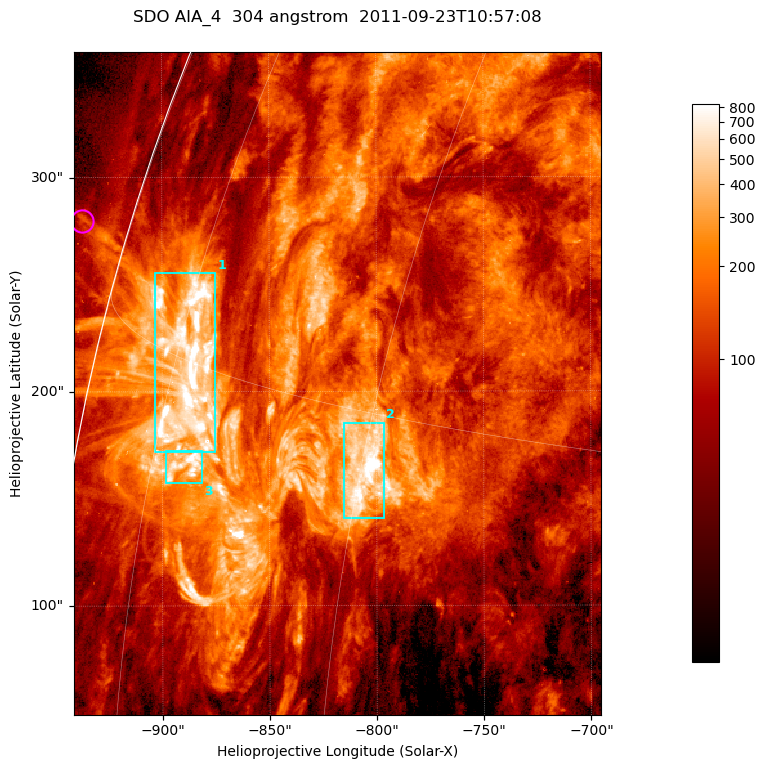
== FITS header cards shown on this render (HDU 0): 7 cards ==
TELESCOP= 'SDO     '           /
INSTRUME= 'AIA_4   '           /
WAVELNTH=                  304 /
WAVEUNIT= 'angstrom'           /
DATE-OBS= '2011-09-23T10:57:08.12' /
CTYPE1  = 'HPLN-TAN'           /
CTYPE2  = 'HPLT-TAN'           /

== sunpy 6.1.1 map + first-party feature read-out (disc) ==
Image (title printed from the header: SDO AIA_4  304 angstrom  2011-09-23T10:57:08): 410 x 515 px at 0.6 arcsec/px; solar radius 956 arcsec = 1593 px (partial field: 2.5% of the solar disc is inside the frame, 94% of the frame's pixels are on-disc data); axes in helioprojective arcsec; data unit not stated in the header (colour bar unlabelled)
Pointing: header CRPIX1/2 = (2058.21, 2041.36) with CRVAL1/2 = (0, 0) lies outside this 410 x 515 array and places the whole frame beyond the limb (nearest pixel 1.41 R_sun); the SolarSoft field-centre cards XCEN/YCEN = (-818.3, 203.7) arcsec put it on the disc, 1305 arcsec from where CRPIX/CRVAL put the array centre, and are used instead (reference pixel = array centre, CRVAL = XCEN/YCEN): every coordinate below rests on XCEN/YCEN
Orientation: roll -0.132 deg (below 1 deg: not rotated)
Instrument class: DISC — disc imager (sunpy class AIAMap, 304 A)
Bright regions (active regions / flare kernels): reference = the on-disc median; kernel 3 px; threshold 5 sigma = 359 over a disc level ~114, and >= 1.15x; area >= 211 px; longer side >= 5 px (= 3 arcsec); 3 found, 3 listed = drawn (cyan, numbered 1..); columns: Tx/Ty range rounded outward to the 2 arcsec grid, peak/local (2 s.f.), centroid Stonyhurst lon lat
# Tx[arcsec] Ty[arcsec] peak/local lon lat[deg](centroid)
1 -904..-874 172..256 26 -73 +15
2 -816..-796 140..186 11 -60 +13
3 -898..-880 156..174 10 -72 +12
Off-limb structures (1.02-1.3 R_sun): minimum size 105 px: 1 found; the strongest spans PA ~75 deg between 1.02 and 1.03 R_sun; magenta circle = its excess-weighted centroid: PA ~75 deg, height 1.02 R_sun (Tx ~-938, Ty ~280 arcsec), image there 2.6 x the reference